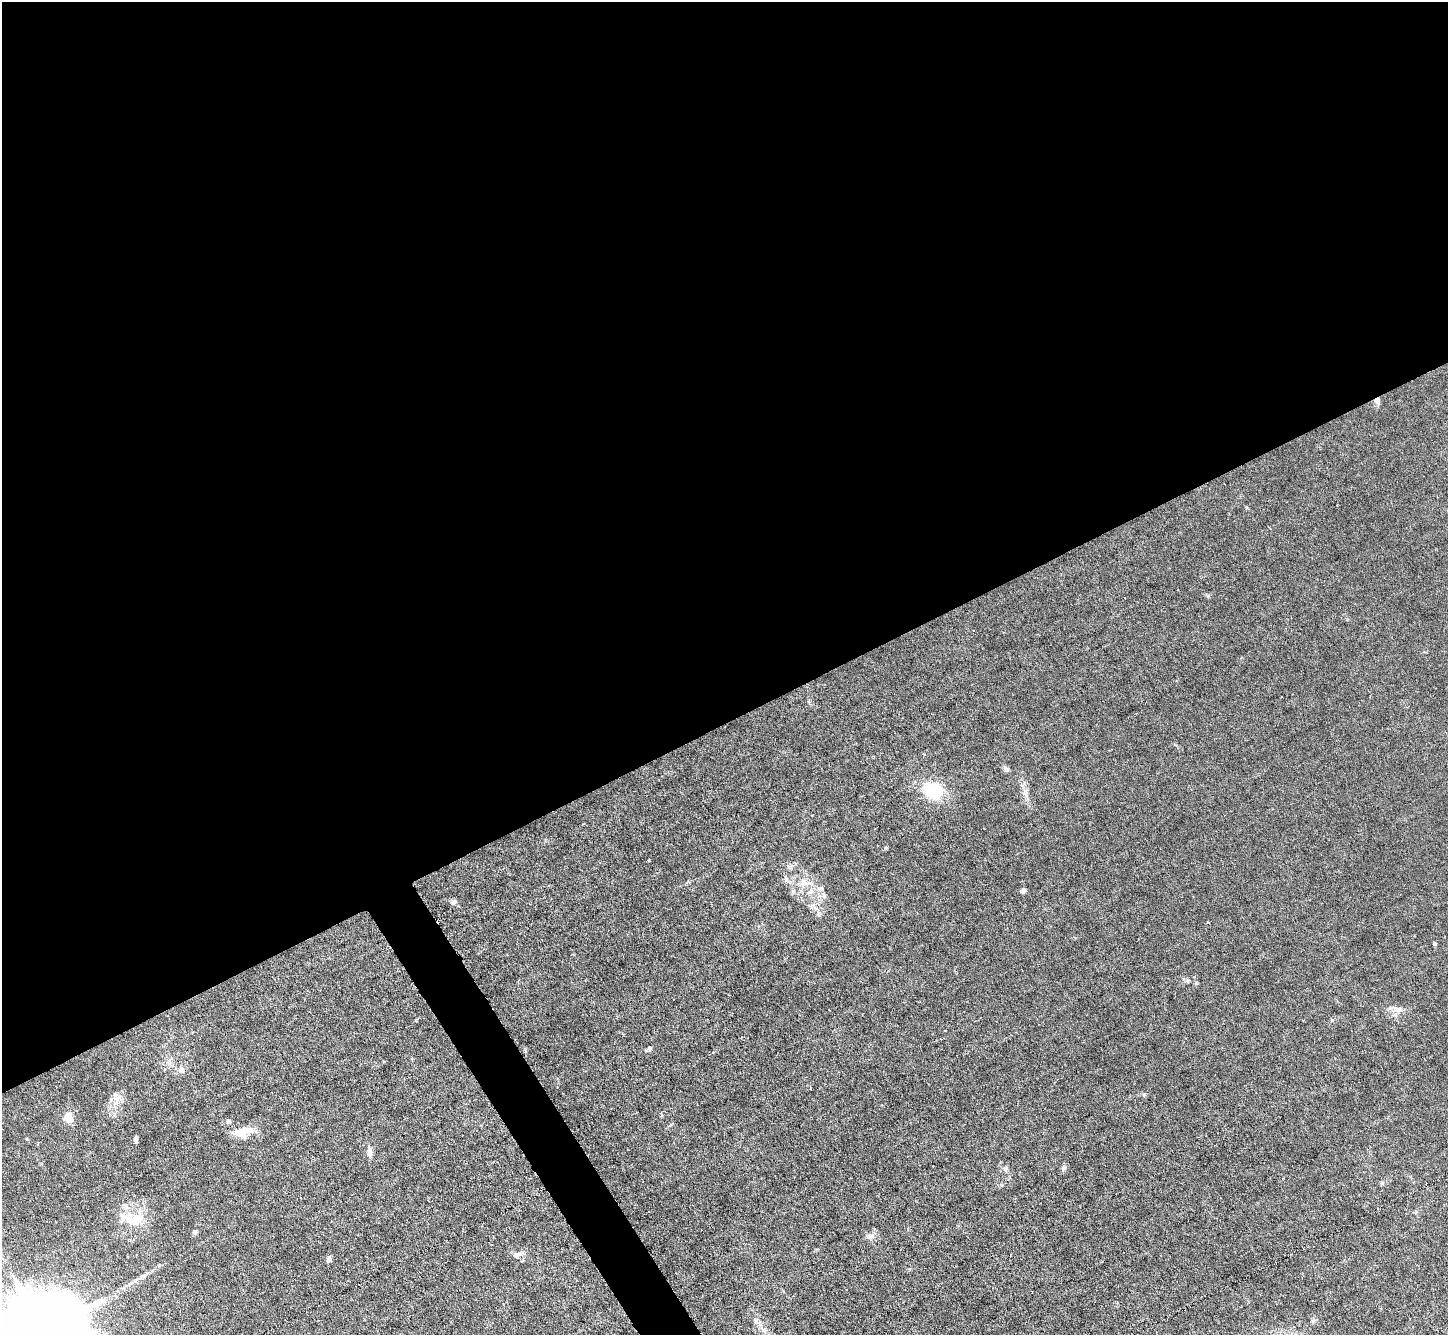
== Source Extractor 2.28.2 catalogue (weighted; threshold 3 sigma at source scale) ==
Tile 2 of 4 x 4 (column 2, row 1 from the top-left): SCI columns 1447-2892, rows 4151-5483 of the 5785 x 5774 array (HDU 1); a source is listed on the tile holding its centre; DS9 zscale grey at full resolution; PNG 1450 x 1337 px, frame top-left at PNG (2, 2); no overlay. Shown black and unused: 56% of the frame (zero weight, under 3 of 6 exposures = <1% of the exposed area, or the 3 px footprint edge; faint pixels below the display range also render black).
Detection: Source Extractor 2.28.2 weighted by HDU 2 'WHT'; one run over the whole footprint, this tile lists its part. Background 0.0256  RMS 0.0028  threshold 0.0115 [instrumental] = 3 sigma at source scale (4.09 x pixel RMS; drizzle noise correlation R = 1.36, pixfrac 0.8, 0.05/0.05 arcsec/px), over >= 5 px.
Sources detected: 38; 1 inside a brighter listed object's ellipse — not listed separately; the other 37 listed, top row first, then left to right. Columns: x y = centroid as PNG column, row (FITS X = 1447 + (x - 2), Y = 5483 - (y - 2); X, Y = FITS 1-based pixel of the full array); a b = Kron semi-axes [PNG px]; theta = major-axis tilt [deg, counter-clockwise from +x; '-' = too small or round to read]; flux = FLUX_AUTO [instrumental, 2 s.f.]
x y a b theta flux
1377 401 8 6 -84 1.2
1208 596 7 4 1 0.37
924 754 3 3 - 0.21
1006 769 8 5 -84 0.68
933 790 15 12 -12 17
1026 793 16 5 -77 1.6
812 815 2 2 - 0.17
786 878 8 5 -70 0.61
802 883 9 7 -7 1.3
821 889 10 7 -21 1.3
810 891 9 6 3 1.2
1023 891 5 5 - 0.87
454 902 7 6 - 0.71
818 914 9 6 -69 0.8
1435 944 5 4 - 0.38
1187 981 6 5 - 0.44
1397 1009 14 8 -11 1.8
650 1048 6 5 - 0.57
182 1070 8 6 -63 1
1144 1094 6 4 2 0.39
119 1097 7 7 - 1.2
68 1117 12 10 -36 2.9
228 1121 6 5 - 0.45
242 1132 19 10 16 4.9
27 1139 5 3 - 0.2
135 1139 6 4 -87 0.85
369 1152 9 7 -88 1.3
1063 1168 8 6 41 0.6
1006 1169 7 5 68 0.53
1382 1183 5 5 - 0.41
135 1220 25 15 11 7
194 1232 6 5 - 0.67
869 1236 11 8 -5 1.3
517 1255 15 7 18 1.3
329 1259 7 5 78 0.86
756 1320 12 6 -61 1.2
43 1333 32 18 25 8700
Overlapping masked pixels (flux is a lower limit): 1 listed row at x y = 1377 401
Isophote crosses this tile's border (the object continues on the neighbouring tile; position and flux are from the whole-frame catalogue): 1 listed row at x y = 43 1333
Unlisted compact peaks at least as high as the median listed source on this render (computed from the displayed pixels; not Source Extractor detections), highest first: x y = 793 891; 1196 983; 649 860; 886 848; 1247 508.